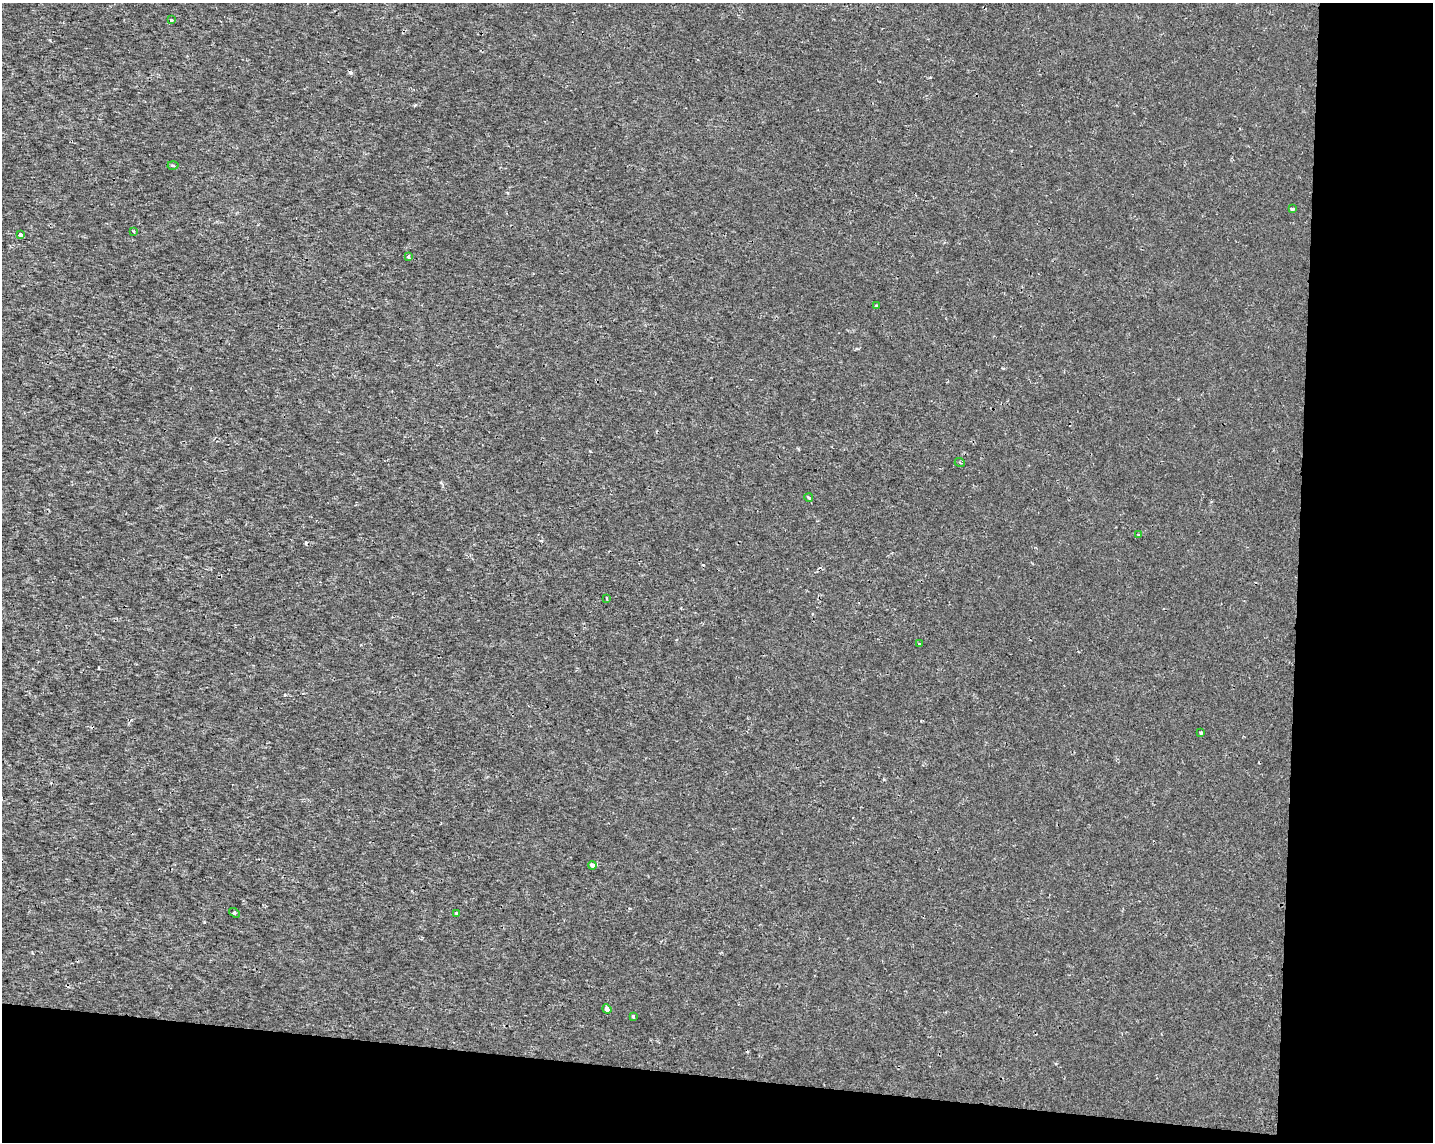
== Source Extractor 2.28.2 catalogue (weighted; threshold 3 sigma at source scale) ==
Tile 12 of 3 x 4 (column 3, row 4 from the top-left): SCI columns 3088-4518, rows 8-1147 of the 4801 x 4569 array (HDU 1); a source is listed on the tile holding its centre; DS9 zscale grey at full resolution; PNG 1435 x 1144 px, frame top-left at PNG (2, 3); each listed source drawn as its Kron ellipse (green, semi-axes under 4 px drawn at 4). Shown black and unused: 15% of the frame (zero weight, under 2 of 3 exposures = <1% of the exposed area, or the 3 px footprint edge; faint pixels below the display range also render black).
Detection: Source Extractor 2.28.2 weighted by HDU 2 'WHT'; one run over the whole footprint, this tile lists its part. Background 1.43e-04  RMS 0.0016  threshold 0.00703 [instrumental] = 3 sigma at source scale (4.5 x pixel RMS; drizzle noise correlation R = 1.50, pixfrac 1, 0.0396/0.0396 arcsec/px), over >= 5 px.
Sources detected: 21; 3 cosmic-ray / hot-pixel residue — neither listed nor drawn; the other 18 listed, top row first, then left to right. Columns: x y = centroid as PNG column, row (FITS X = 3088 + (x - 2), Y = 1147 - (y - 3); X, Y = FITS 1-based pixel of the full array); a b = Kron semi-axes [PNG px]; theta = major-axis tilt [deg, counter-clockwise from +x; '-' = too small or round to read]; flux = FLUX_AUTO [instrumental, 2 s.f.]
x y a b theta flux
171 20 3 3 - 0.31
173 166 5 3 - 0.23
1292 209 3 3 - 0.52
134 231 4 3 - 0.2
21 235 3 3 - 0.59
408 257 4 3 - 0.46
876 306 3 3 - 0.22
960 463 5 3 - 0.17
809 498 4 3 - 0.35
1139 535 3 2 - 0.13
607 599 4 3 - 0.15
919 644 3 3 - 0.16
1201 732 3 3 - 0.43
592 865 4 3 - 1.1
234 913 6 4 -33 0.22
457 913 4 3 - 0.69
607 1009 5 4 - 1.1
633 1016 3 3 - 0.26